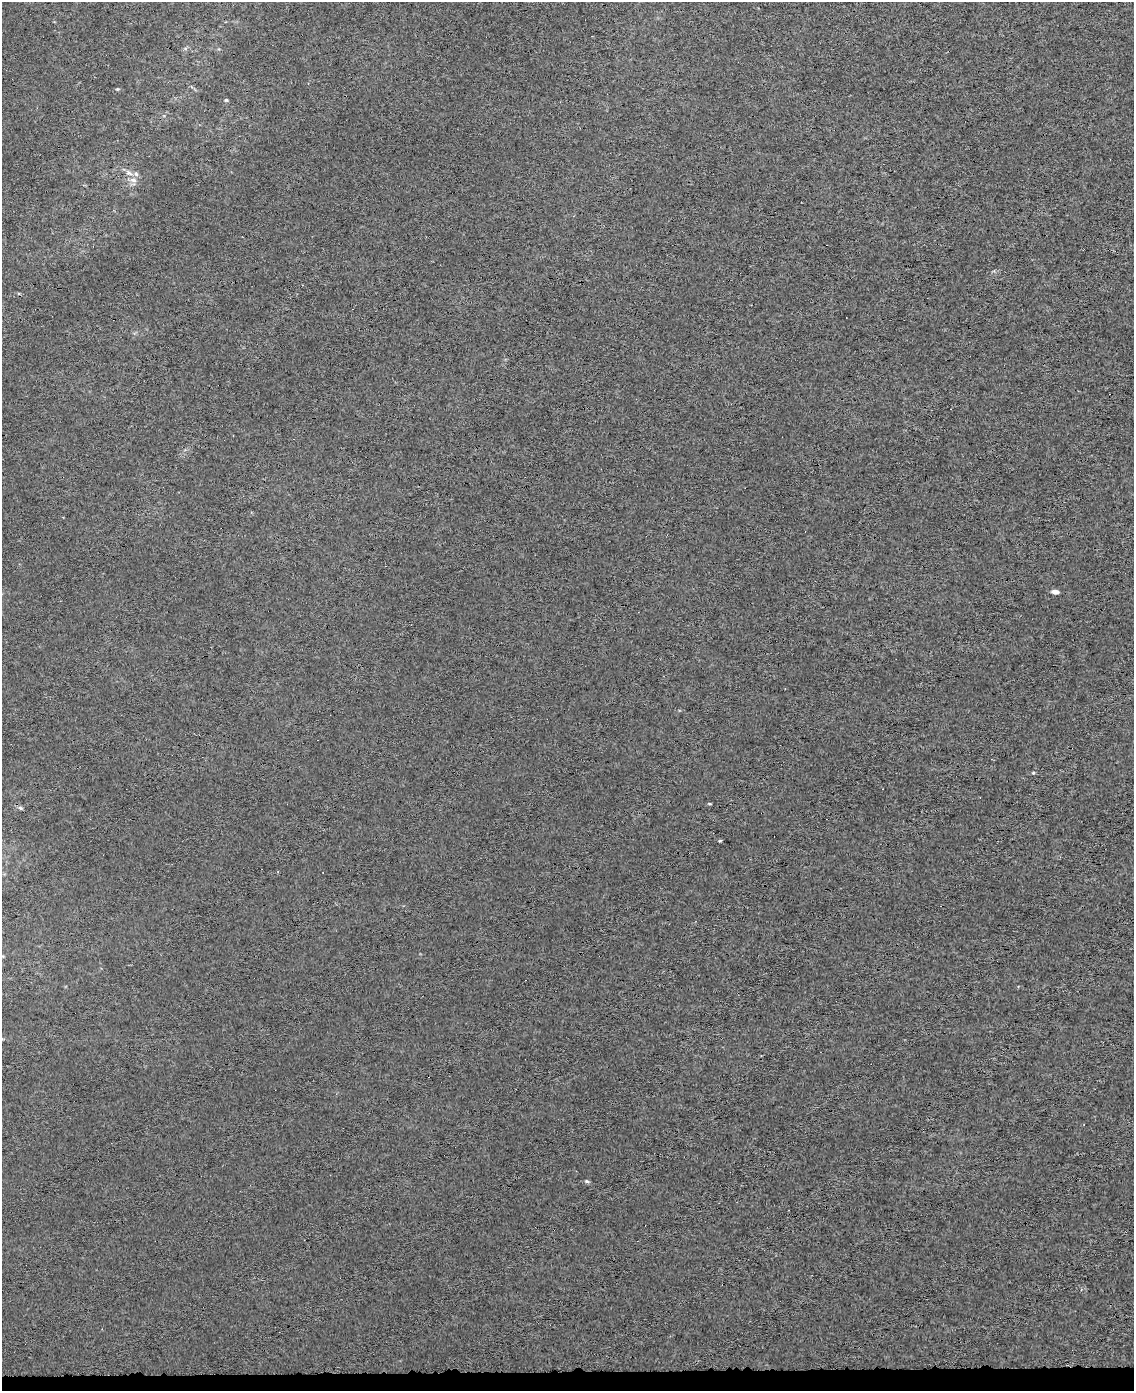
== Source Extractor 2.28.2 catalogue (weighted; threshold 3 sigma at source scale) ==
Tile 10 of 4 x 3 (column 2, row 3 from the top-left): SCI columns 1159-2290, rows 44-1432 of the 4580 x 4213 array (HDU 1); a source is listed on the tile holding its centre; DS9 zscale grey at full resolution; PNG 1136 x 1393 px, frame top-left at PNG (2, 2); no overlay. Shown black and unused: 1% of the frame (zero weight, under 4 of 8 exposures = <1% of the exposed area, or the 3 px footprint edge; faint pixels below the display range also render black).
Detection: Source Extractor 2.28.2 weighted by HDU 2 'WHT'; one run over the whole footprint, this tile lists its part. Background 6.73e-05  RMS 0.0013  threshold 0.00551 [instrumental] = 3 sigma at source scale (4.09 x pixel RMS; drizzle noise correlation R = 1.36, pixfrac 0.8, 0.0396/0.0396 arcsec/px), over >= 5 px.
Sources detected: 18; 5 cosmic-ray / hot-pixel residue — not listed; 2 inside a brighter listed object's ellipse — not listed separately; the other 11 listed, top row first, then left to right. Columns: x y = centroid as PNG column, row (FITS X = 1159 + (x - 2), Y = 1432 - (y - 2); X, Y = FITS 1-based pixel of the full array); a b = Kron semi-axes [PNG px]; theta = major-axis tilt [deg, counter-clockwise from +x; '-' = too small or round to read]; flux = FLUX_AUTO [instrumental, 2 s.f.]
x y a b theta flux
185 48 7 4 1 0.22
117 89 6 4 19 0.15
226 100 6 4 0 0.18
133 180 11 9 -23 0.78
1055 592 6 4 -10 0.75
1033 773 5 4 - 0.14
709 804 6 3 -1 0.12
20 808 7 5 -27 0.27
720 841 4 3 - 0.13
3 956 5 3 - 0.099
587 1181 7 4 -17 0.24